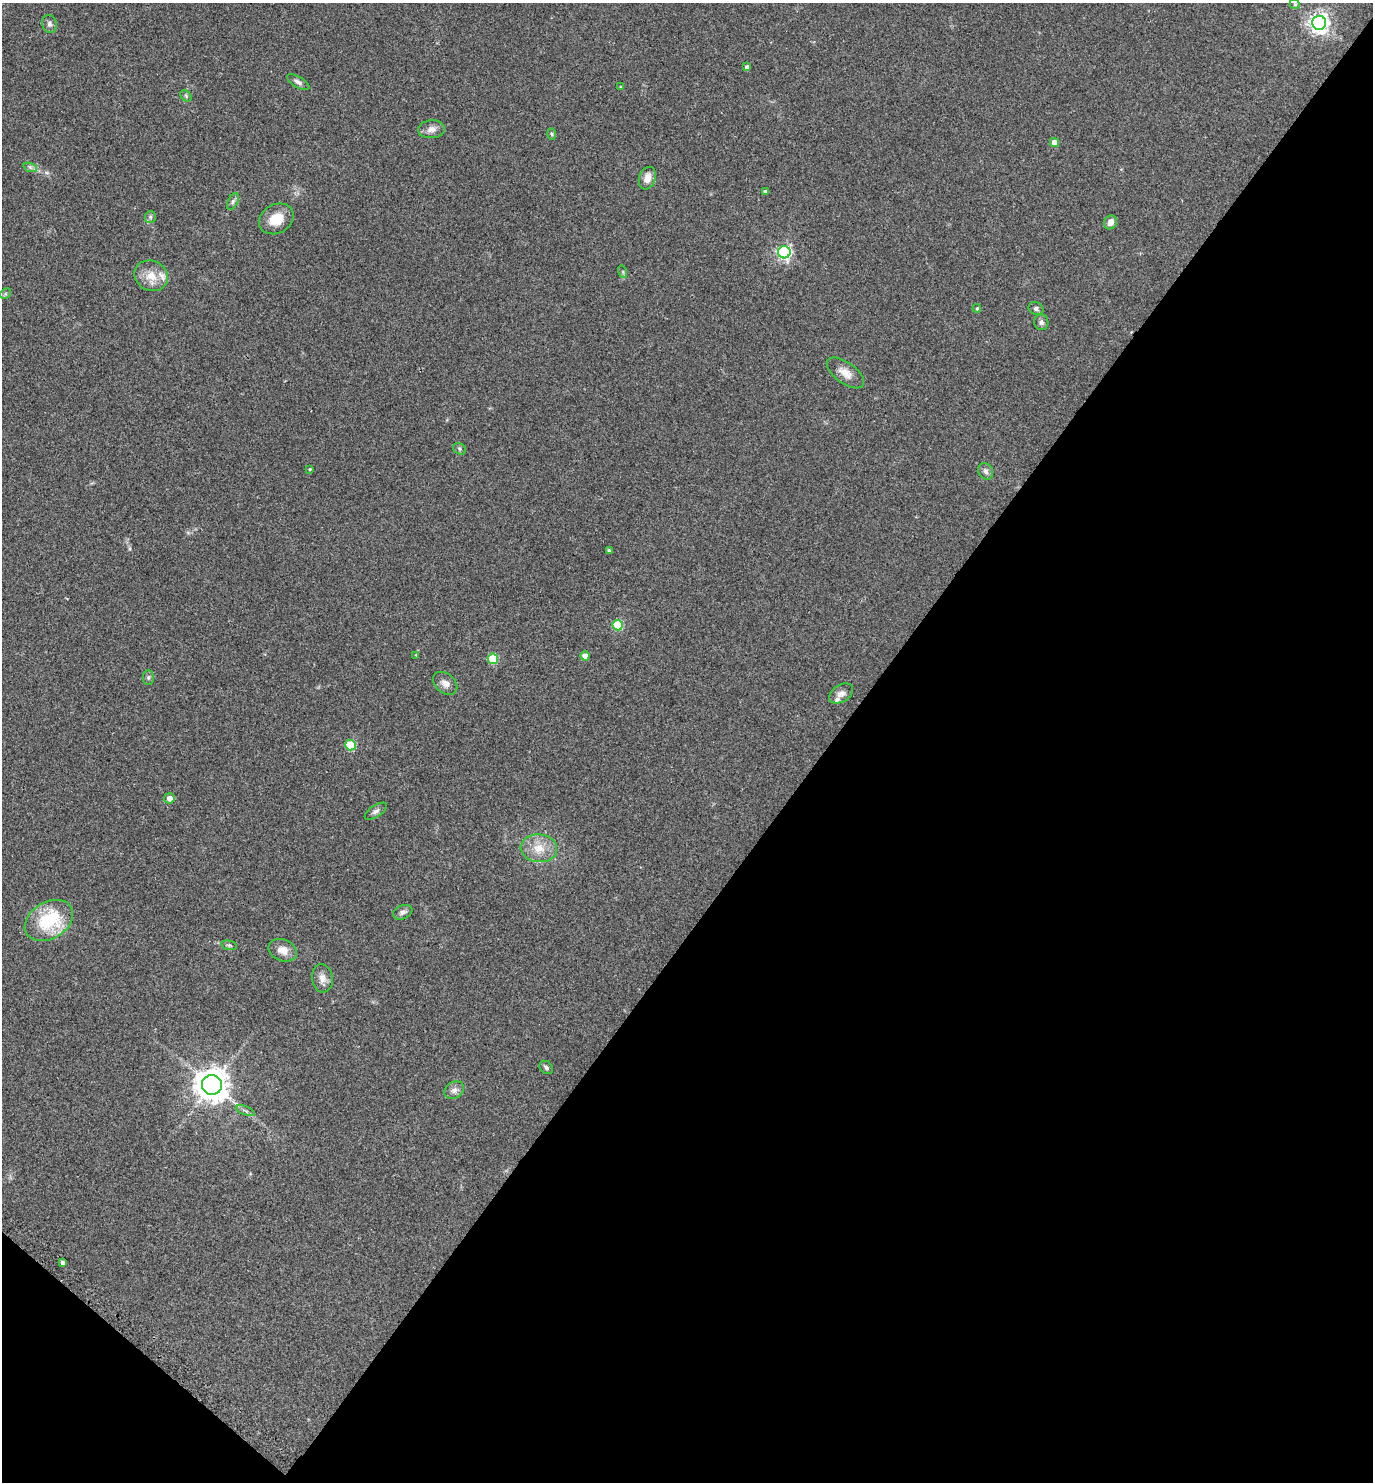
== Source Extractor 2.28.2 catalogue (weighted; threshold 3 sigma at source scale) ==
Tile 15 of 4 x 4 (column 3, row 4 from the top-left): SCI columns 3066-4436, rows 37-1516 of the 5992 x 5992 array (HDU 1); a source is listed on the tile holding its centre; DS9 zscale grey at full resolution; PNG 1375 x 1484 px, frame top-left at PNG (2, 3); each listed source drawn as its Kron ellipse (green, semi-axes under 4 px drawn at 4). Shown black and unused: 41% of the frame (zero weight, under 2 of 3 exposures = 3% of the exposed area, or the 3 px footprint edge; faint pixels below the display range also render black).
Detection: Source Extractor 2.28.2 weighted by HDU 2 'WHT'; one run over the whole footprint, this tile lists its part. Background 0.0701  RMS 0.0078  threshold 0.0349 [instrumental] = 3 sigma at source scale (4.5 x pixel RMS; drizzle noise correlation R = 1.50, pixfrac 1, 0.05/0.05 arcsec/px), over >= 5 px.
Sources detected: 52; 2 inside a brighter listed object's ellipse — not listed separately; the other 50 listed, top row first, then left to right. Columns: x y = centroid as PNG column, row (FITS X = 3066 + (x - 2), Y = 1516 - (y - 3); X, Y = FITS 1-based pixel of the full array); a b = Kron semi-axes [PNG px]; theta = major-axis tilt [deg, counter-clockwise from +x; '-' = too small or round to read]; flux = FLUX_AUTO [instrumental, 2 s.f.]
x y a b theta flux
1295 4 5 4 - 1.1
1319 23 7 7 - 410
49 24 9 7 -75 2.5
747 67 4 3 - 1.8
298 82 12 5 -30 2.5
620 87 4 2 - 0.59
186 96 6 4 -48 1.3
431 129 13 9 6 4.6
552 134 6 4 -88 1.1
1055 142 4 4 - 7
30 167 7 4 -18 1.7
647 178 11 8 70 6
765 191 4 3 - 0.82
233 201 9 5 63 1.8
150 217 6 5 - 1.4
276 219 18 14 30 14
1110 222 7 6 - 4.8
784 252 6 6 - 170
623 272 6 4 -73 1
151 276 17 15 -25 11
5 294 6 4 45 1.1
1036 308 8 6 -26 2.5
977 309 4 3 - 0.89
1041 322 8 7 - 2.5
845 373 22 10 -36 7.5
460 449 7 5 -38 1.3
310 469 4 3 - 0.73
986 471 9 7 -60 2.4
609 550 3 3 - 1.2
618 625 5 5 - 39
416 655 3 3 - 0.48
585 656 4 4 - 5
493 659 5 5 - 35
148 678 7 5 90 1.5
445 683 13 9 -39 4.7
841 694 13 8 32 4
350 745 5 5 - 43
169 798 5 5 - 4.6
376 811 12 6 34 2.5
539 848 18 14 -6 13
403 912 10 6 22 3
49 920 26 18 31 43
229 945 8 4 -13 1.3
283 950 15 10 -22 7.6
322 978 14 10 -82 5.1
546 1067 8 6 -42 1.8
212 1085 10 10 - 1200
454 1090 10 8 32 3.5
245 1111 10 3 -21 1.4
62 1263 4 3 - 2.5